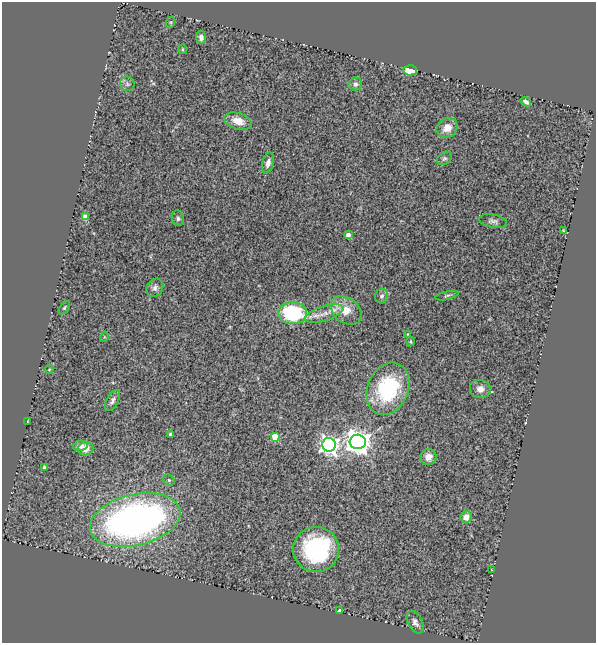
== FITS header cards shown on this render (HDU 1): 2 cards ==
NAXIS1  =                  594
NAXIS2  =                  641

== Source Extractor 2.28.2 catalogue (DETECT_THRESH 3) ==
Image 594 x 641 px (HDU 1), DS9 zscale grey, 1 PNG px = 1 image px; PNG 598 x 645 px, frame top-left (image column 1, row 641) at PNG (2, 2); each listed source drawn as its Kron ellipse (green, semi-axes under 4 px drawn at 4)
Background 0.769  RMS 0.086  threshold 0.259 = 3 sigma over >= 5 px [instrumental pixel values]
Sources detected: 46; all 46 listed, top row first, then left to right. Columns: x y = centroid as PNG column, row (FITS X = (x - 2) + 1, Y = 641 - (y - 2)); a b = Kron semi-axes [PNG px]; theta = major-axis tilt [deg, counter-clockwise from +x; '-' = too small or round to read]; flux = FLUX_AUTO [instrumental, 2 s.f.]
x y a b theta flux
171 22 6 4 72 7.1
201 37 6 5 - 33
183 49 5 2 - 5.4
410 70 7 5 -1 130
127 84 7 7 - 18
355 84 7 6 - 22
526 102 5 4 - 22
238 121 14 8 -17 84
447 128 11 9 34 66
444 158 8 6 34 13
268 163 10 5 75 37
85 217 4 4 - 140
178 218 8 6 -73 16
493 221 14 6 -10 21
564 231 4 3 - 7.2
348 235 4 4 - 61
155 288 10 8 57 24
382 296 7 6 - 17
447 296 12 4 13 13
64 308 8 4 54 10
346 311 17 12 -37 110
292 313 14 11 -3 560
324 314 20 7 17 68
408 334 4 2 - 3.9
104 337 5 3 - 4.9
410 341 5 4 - 7.8
49 369 4 4 - 5.1
388 389 27 20 66 550
480 389 10 9 - 40
112 401 11 6 63 22
28 421 3 2 - 3.4
170 434 4 3 - 18
275 437 4 4 - 220
358 442 8 7 - 7200
329 445 7 6 - 3100
80 446 7 5 12 29
86 449 8 6 19 55
428 457 8 8 - 45
44 467 4 3 - 8.1
169 480 6 5 - 9.6
466 517 6 5 - 53
135 520 46 25 13 3100
316 549 23 22 - 710
492 570 3 2 - 2.5
340 610 4 3 - 400
415 622 12 7 -61 29